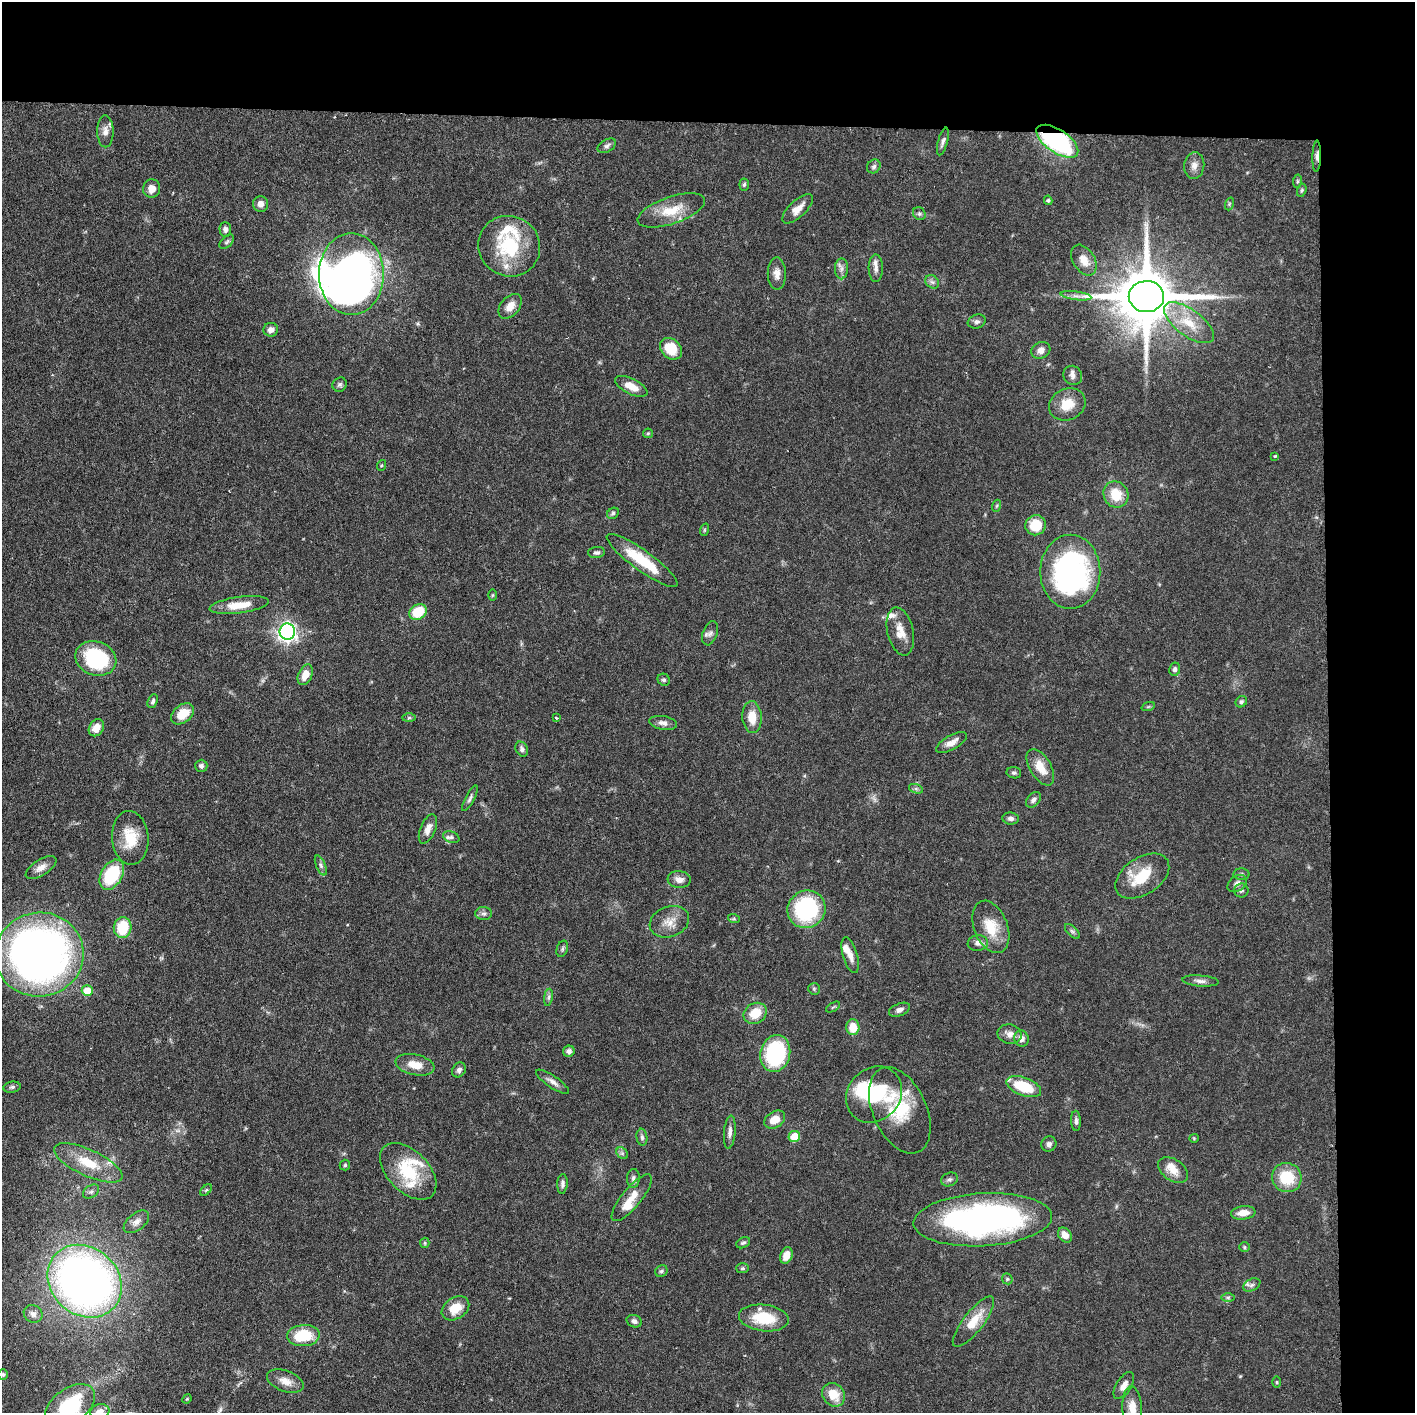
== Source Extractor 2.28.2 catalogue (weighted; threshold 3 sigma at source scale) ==
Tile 3 of 3 x 3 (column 3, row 1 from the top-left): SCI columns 2845-4257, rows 2826-4236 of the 4276 x 4236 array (HDU 1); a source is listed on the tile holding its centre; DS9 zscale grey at full resolution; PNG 1417 x 1415 px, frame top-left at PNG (2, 2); each listed source drawn as its Kron ellipse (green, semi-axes under 4 px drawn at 4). Shown black and unused: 14% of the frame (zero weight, under 3 of 6 exposures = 1% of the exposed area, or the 3 px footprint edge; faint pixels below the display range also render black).
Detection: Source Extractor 2.28.2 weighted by HDU 2 'WHT'; one run over the whole footprint, this tile lists its part. Background 0.0621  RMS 0.0029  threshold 0.012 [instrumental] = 3 sigma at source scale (4.09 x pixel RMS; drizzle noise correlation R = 1.36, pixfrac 0.8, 0.05/0.05 arcsec/px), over >= 5 px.
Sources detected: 180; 3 inside a brighter object's white glare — neither listed nor drawn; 11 inside a brighter listed object's ellipse — not listed separately; the other 166 listed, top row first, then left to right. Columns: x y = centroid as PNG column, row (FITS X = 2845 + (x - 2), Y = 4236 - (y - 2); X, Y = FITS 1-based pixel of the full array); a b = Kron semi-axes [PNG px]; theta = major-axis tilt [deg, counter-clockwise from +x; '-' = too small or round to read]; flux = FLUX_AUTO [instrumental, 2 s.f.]
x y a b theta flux
105 131 16 8 -89 2
943 141 14 5 74 0.97
1057 141 24 11 -34 47
607 146 10 6 29 0.88
1317 156 15 3 88 1.1
874 166 7 6 - 0.75
1194 166 13 10 84 1.9
1297 181 7 3 82 0.37
744 184 6 4 83 0.5
152 189 9 8 - 2.5
1302 190 7 4 73 0.43
1048 200 4 3 - 0.45
261 204 8 7 - 1.8
1229 204 6 4 72 0.42
798 209 19 8 43 3.1
671 210 35 13 19 7.5
919 214 7 6 - 0.63
225 229 7 6 - 0.95
227 242 9 5 45 0.57
509 246 31 30 - 18
1084 260 17 11 -57 3.2
876 268 14 7 -89 1.4
841 269 10 6 88 1.2
351 274 41 32 90 130
777 274 16 9 -89 2.1
932 282 7 6 - 0.84
1076 296 15 3 -7 1.2
1146 297 17 15 1 2100
510 306 14 9 49 2.8
977 322 9 7 19 0.93
1189 323 29 13 -36 7.7
271 330 7 7 - 1.5
671 349 12 9 -45 7.4
1041 350 10 8 27 2
1073 375 10 9 - 1.2
340 385 7 6 - 0.71
631 386 17 7 -27 3.4
1067 404 19 15 24 5.6
648 433 5 4 - 0.37
1275 456 4 3 - 0.24
382 465 5 3 - 0.31
1116 494 13 12 - 6.2
996 506 6 4 70 0.36
613 513 6 5 - 0.59
1036 525 10 10 - 7.1
704 530 6 4 71 0.35
597 552 8 5 5 0.82
642 560 43 10 -36 12
1070 572 37 30 -90 68
492 595 6 4 89 0.3
239 605 30 8 8 5.4
418 612 9 7 30 8.7
900 631 24 13 -77 4.3
287 632 8 8 - 100
710 633 12 7 71 1.1
96 658 21 17 -19 24
1175 669 7 5 78 0.76
305 675 11 6 65 3.5
664 680 6 5 - 0.6
153 701 7 5 66 0.63
1241 702 6 5 - 0.63
1148 707 7 4 19 0.37
182 714 13 8 37 5.6
752 717 16 9 -87 4.5
409 718 7 4 1 0.45
556 718 3 2 - 0.35
663 723 14 7 -9 1.5
96 728 9 7 56 3.1
951 743 17 7 30 2.6
522 749 8 6 -61 0.81
201 766 6 6 - 0.86
1040 767 20 10 -59 4.9
1014 773 7 5 -9 0.64
916 789 7 4 -19 0.55
470 798 14 4 63 0.86
1033 800 9 6 48 1
1011 819 8 6 -6 0.95
428 829 15 7 67 2.2
451 837 8 5 -20 0.84
130 838 27 18 -86 8.1
321 865 10 4 -67 0.83
41 867 17 8 33 2.2
1241 874 8 6 1 0.59
112 875 16 10 60 16
1142 876 30 18 34 9.7
679 880 11 8 -7 1.9
1237 884 10 7 36 1.4
1241 890 7 7 - 0.75
807 909 19 18 - 31
484 914 8 6 0 0.81
734 919 6 4 -18 0.39
669 922 20 15 21 4
991 927 27 16 -68 7.6
123 928 10 9 - 9.4
1072 931 9 5 -45 0.66
978 943 10 8 8 1.4
562 949 8 5 72 0.61
39 954 44 42 9 170
850 955 18 7 -74 2.3
1200 981 18 5 -4 1.3
814 989 6 6 - 0.5
87 991 5 5 - 5.7
548 997 9 4 81 0.7
833 1007 8 3 32 0.37
899 1010 11 6 22 1.2
755 1013 12 10 31 5.7
853 1027 8 6 -88 4.8
1010 1034 12 9 -13 1.9
1021 1038 8 7 - 1.7
569 1051 6 5 - 1
775 1053 19 14 75 25
415 1065 20 10 -12 4.3
459 1070 8 6 53 1
552 1082 19 6 -34 1.6
12 1087 8 5 9 0.62
1024 1087 18 9 -20 11
874 1094 30 26 45 17
900 1110 46 27 -66 16
775 1120 11 8 32 3.9
1076 1121 10 5 -87 0.81
730 1132 17 5 85 1.4
794 1136 6 5 - 5.3
642 1137 8 5 -83 0.74
1194 1138 4 4 - 0.28
1049 1144 8 7 - 1.1
622 1153 6 5 - 0.61
88 1163 37 13 -25 8.7
345 1165 5 5 - 0.39
1173 1170 17 10 -36 3.2
408 1171 34 20 -46 14
633 1178 9 6 85 0.92
1287 1178 15 14 - 9.8
949 1179 8 6 22 0.78
562 1184 10 5 86 0.89
206 1190 7 4 45 0.49
91 1192 9 6 36 0.82
632 1198 29 9 51 4.2
1243 1213 12 6 6 2.8
983 1220 69 26 3 94
136 1222 15 8 38 1.7
1065 1235 8 6 -51 2.2
425 1243 5 4 - 0.36
743 1243 7 5 26 0.57
1244 1247 5 5 - 0.4
786 1255 8 6 69 3.1
742 1268 6 5 - 0.47
661 1271 6 5 - 0.53
1007 1279 6 5 - 0.46
85 1281 39 33 -42 190
1252 1285 9 5 27 0.95
1228 1297 7 4 0 0.57
455 1308 15 10 34 5.2
33 1314 9 8 - 1.3
764 1318 25 13 -7 10
634 1321 8 6 -22 1
973 1322 31 10 52 6.1
303 1336 16 10 4 10
3 1375 5 5 - 0.4
285 1381 19 10 -20 3.1
1277 1382 6 3 -90 0.29
1124 1385 15 7 58 2
833 1395 12 10 -51 5.2
187 1399 5 4 - 0.29
70 1406 28 17 36 21
1132 1408 22 10 -87 4.1
100 1412 9 7 16 1.8
Overlapping masked pixels (flux is a lower limit): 2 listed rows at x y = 1057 141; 1317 156
Isophote crosses this tile's border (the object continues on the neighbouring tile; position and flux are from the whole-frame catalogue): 3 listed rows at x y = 70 1406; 1132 1408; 100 1412